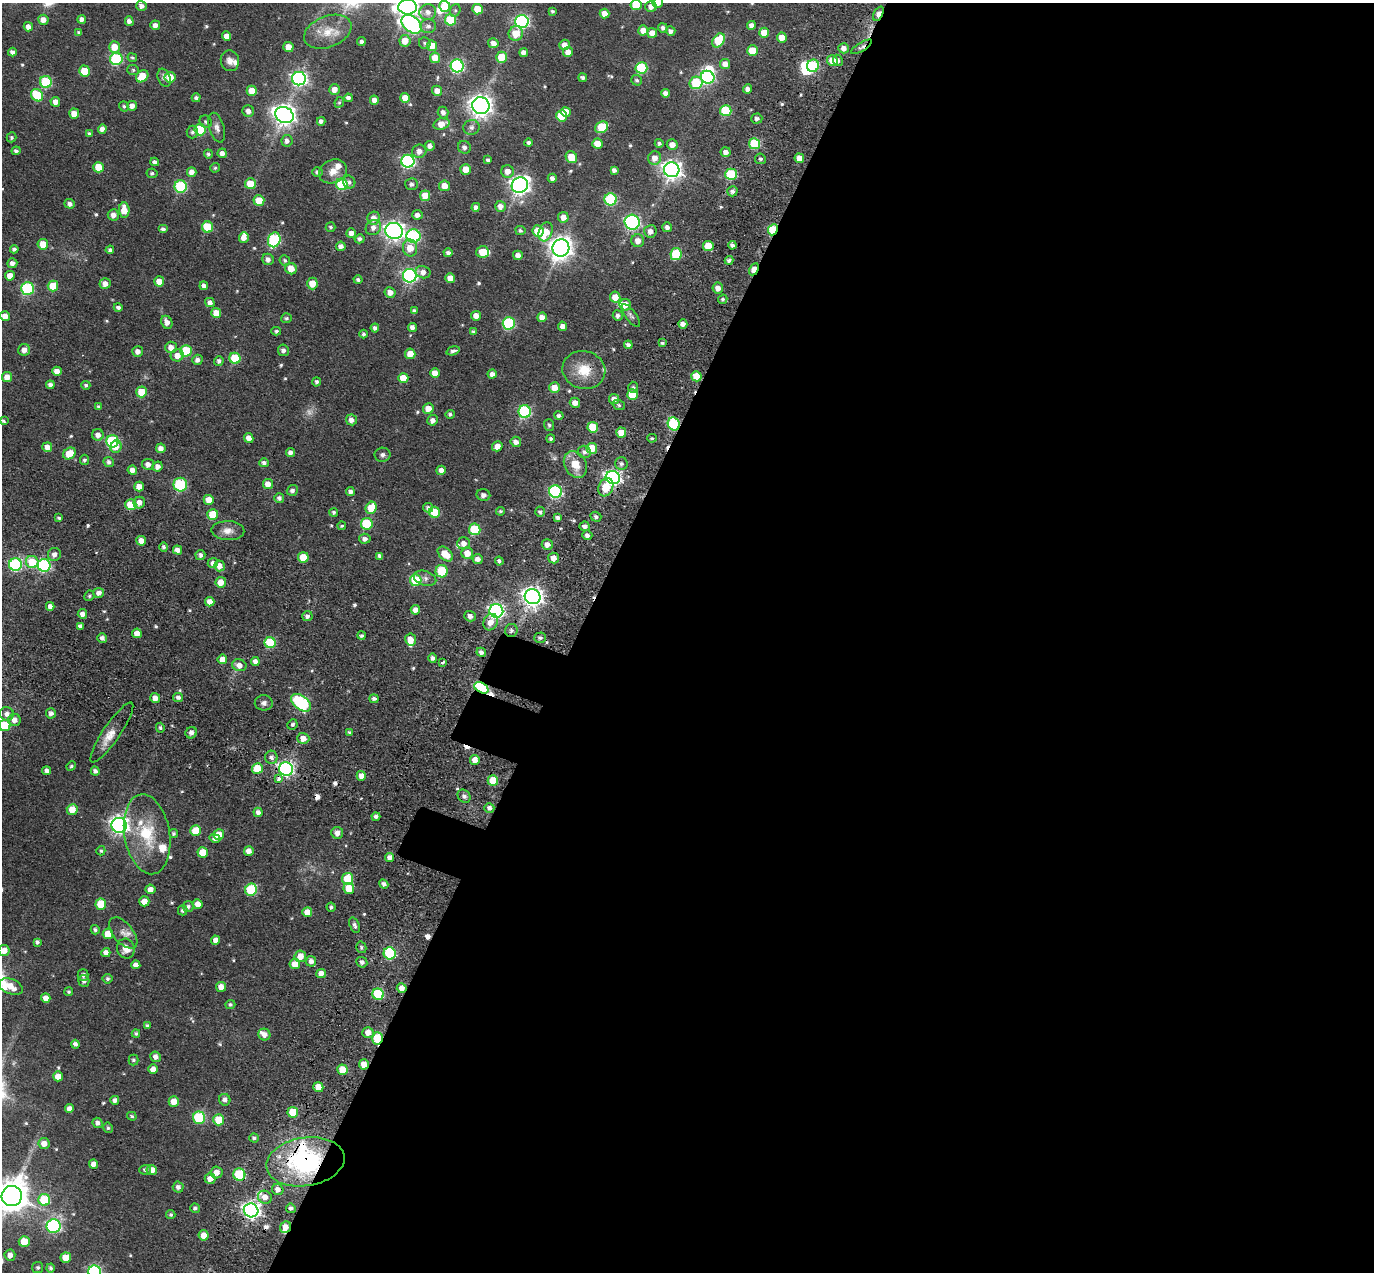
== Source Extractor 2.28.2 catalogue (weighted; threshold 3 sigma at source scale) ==
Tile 12 of 4 x 4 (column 4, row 3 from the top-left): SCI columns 4271-5642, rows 1676-2945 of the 5822 x 5815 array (HDU 1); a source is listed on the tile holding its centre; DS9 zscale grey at full resolution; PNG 1376 x 1274 px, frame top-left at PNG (2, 3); each listed source drawn as its Kron ellipse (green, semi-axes under 4 px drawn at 4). Shown black and unused: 59% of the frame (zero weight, under 3 of 5 exposures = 10% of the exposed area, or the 3 px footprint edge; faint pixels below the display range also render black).
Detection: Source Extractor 2.28.2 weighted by HDU 2 'WHT'; one run over the whole footprint, this tile lists its part. Background 0.0626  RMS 0.0085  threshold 0.0381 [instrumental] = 3 sigma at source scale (4.5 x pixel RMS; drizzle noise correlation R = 1.50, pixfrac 1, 0.05/0.05 arcsec/px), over >= 5 px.
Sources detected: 583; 4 too faint to see at this stretch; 6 inside a brighter object's white glare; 9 cosmic-ray / hot-pixel residue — neither listed nor drawn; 12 inside a brighter listed object's ellipse — not listed separately; of the other 552, all 500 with FLUX_AUTO >= 1.34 (the completeness limit of this list) listed and drawn (52 fainter detections not listed), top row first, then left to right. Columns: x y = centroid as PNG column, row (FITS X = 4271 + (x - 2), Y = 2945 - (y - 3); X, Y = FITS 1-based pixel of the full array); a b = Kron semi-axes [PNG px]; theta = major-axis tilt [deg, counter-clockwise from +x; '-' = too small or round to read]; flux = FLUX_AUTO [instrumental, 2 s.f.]
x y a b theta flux
658 3 5 5 - 7.3
636 5 5 5 - 34
142 6 5 5 - 4.4
445 6 5 5 - 22
408 7 9 7 -2 540
651 7 5 5 - 5.3
477 9 5 5 - 20
455 10 6 5 - 1.6
552 11 3 3 - 1.5
428 12 8 8 - 5
604 14 5 5 - 7.6
878 14 8 4 63 12
82 19 4 4 - 4.8
43 20 5 5 - 7
451 20 5 5 - 44
129 21 5 4 - 4.4
522 21 7 6 - 170
412 24 11 8 -38 210
155 25 5 5 - 4.4
751 25 4 4 - 4.2
428 26 8 7 - 3.6
28 27 4 4 - 5
663 28 5 4 - 3
643 30 5 5 - 7.5
671 31 5 4 - 3.3
79 32 4 4 - 1.8
328 32 25 15 21 18
516 33 7 7 - 15
652 33 5 5 - 8
764 33 5 5 - 14
227 36 4 4 - 6.4
782 37 5 5 - 12
718 40 8 5 51 35
405 41 6 5 - 10
361 42 4 4 - 2.8
425 43 6 5 - 1.6
493 43 5 5 - 6.5
564 45 5 5 - 6.7
432 46 5 5 - 15
114 47 6 5 - 13
288 47 5 5 - 12
861 47 12 4 32 2.7
844 48 5 5 - 5.5
752 51 5 5 - 19
12 52 4 4 - 3.6
524 52 4 4 - 4.8
568 52 5 5 - 6.4
501 57 5 5 - 18
132 58 5 4 - 1.8
435 58 5 5 - 13
116 59 6 6 - 86
832 60 5 5 - 12
838 60 5 5 - 3.4
230 61 10 9 - 5.5
725 64 5 5 - 7.8
457 66 6 6 - 150
813 66 6 6 - 75
641 68 6 6 - 61
133 70 6 5 - 1.6
84 71 5 5 - 20
142 76 7 5 40 19
170 77 5 5 - 13
708 77 7 6 - 120
164 78 9 6 -67 3.7
583 78 4 4 - 2.6
299 79 7 6 - 270
637 80 5 5 - 1.8
46 82 6 6 - 63
696 83 6 6 - 50
334 89 5 5 - 6.1
747 89 4 4 - 3.8
252 91 5 5 - 13
437 91 5 5 - 7.4
666 93 4 4 - 4.1
37 95 6 5 - 38
196 98 4 4 - 2.4
348 98 4 4 - 3.4
405 98 5 5 - 11
374 100 4 4 - 5
55 102 5 5 - 5.1
339 102 5 4 - 1.5
124 106 5 4 - 1.6
132 106 5 5 - 5.4
481 106 9 8 - 620
248 111 6 5 - 4.9
726 111 6 5 - 48
443 112 6 5 - 3.8
566 112 5 4 - 12
74 114 5 5 - 11
284 115 9 8 - 610
561 116 5 5 - 31
757 119 5 5 - 2.9
321 121 4 4 - 3.2
206 122 6 5 - 1.9
441 124 8 5 18 12
471 127 8 7 - 3.4
602 127 7 5 30 31
217 128 15 7 -74 4.7
102 129 5 4 - 4.4
200 130 5 5 - 40
192 132 6 5 - 2.1
89 133 4 4 - 1.9
11 137 5 4 - 1.7
287 141 6 5 - 3.9
529 143 4 4 - 2.3
659 143 4 4 - 1.8
597 144 5 5 - 13
755 144 5 5 - 50
672 145 5 5 - 7.2
430 146 5 5 - 4.2
464 147 6 6 - 3.3
16 151 4 4 - 2.3
419 151 7 6 - 5.4
726 152 5 5 - 5.1
222 153 4 4 - 5.1
208 154 4 4 - 1.8
571 157 6 5 - 15
655 158 7 6 - 7.6
799 158 5 4 - 8.2
760 159 5 5 - 1.8
488 160 4 4 - 2.3
408 161 6 6 - 170
155 162 4 4 - 3.1
98 167 5 5 - 16
215 168 5 5 - 1.5
466 169 5 5 - 11
614 170 4 4 - 3.3
672 170 8 7 - 500
333 171 14 11 26 8.6
507 171 6 6 - 6.8
192 172 5 4 - 6
317 172 5 5 - 2.6
152 173 5 4 - 1.6
731 174 6 5 - 57
552 178 4 4 - 3.6
349 182 7 6 - 2.5
250 184 5 5 - 18
342 184 6 6 - 57
411 184 6 6 - 3.2
520 185 8 7 - 430
181 186 6 6 - 78
444 186 5 5 - 9.8
732 191 5 5 - 3.1
425 196 5 5 - 14
611 199 6 6 - 71
259 201 5 5 - 19
70 204 5 4 - 3.7
500 206 5 5 - 5.8
476 207 4 4 - 3.5
124 210 7 5 -87 13
113 215 5 5 - 6.1
417 215 5 5 - 4.8
563 217 5 5 - 7.4
374 218 6 6 - 7.1
632 222 7 7 - 160
207 227 5 5 - 38
331 227 5 4 - 1.7
667 227 5 4 - 4.1
373 228 8 7 - 5.2
163 229 5 4 - 3.2
773 230 6 4 64 51
394 231 9 8 - 400
520 231 5 4 - 2.3
538 231 6 5 - 21
650 231 6 6 - 5.6
546 232 10 6 70 21
351 233 5 5 - 5.3
414 236 7 6 - 110
244 238 5 5 - 6
360 239 5 4 - 2.9
274 240 7 6 - 93
638 241 6 6 - 7.7
43 244 5 5 - 15
732 245 4 4 - 2.9
341 246 5 5 - 4.3
708 246 5 5 - 15
410 248 8 7 - 12
561 248 9 8 - 700
14 249 4 4 - 2.7
110 250 4 4 - 2.2
482 252 6 6 - 16
448 253 4 4 - 2.9
676 254 6 5 - 51
518 255 5 4 - 5.1
268 259 6 5 - 4
285 260 5 5 - 1.9
729 260 4 3 - 2.5
12 263 5 5 - 4
291 269 6 5 - 12
754 269 6 4 63 15
423 272 7 6 - 4.9
10 276 5 5 - 8.3
410 276 7 6 - 190
450 278 5 5 - 8.3
358 280 4 4 - 2.5
159 281 5 5 - 9.9
312 283 6 5 - 14
105 284 5 5 - 6
53 286 5 5 - 23
204 286 4 4 - 3.4
718 288 5 5 - 6.2
27 289 6 6 - 99
390 292 5 5 - 6.1
615 297 6 5 - 11
723 299 5 4 - 1.6
210 303 5 4 - 4.4
625 305 6 5 - 8.9
118 307 4 4 - 2.4
415 311 4 4 - 2.9
216 313 5 5 - 12
5 316 5 5 - 8.2
476 316 5 4 - 6.3
618 316 5 5 - 2.7
631 316 13 5 -53 2.8
542 317 5 4 - 6.7
286 318 5 5 - 1.8
167 322 7 5 -61 5.3
509 323 6 6 - 94
683 324 5 4 - 5.8
563 326 4 4 - 5.7
412 327 4 4 - 3.9
375 328 4 4 - 3.2
276 331 5 4 - 1.8
473 332 4 3 - 2.2
363 334 4 4 - 1.9
662 343 4 3 - 1.8
628 345 4 4 - 3.1
171 347 6 5 - 6.6
24 350 6 6 - 5.7
283 350 6 5 - 2.9
138 351 5 5 - 4.8
186 351 6 5 - 41
453 351 7 4 16 2.6
410 354 5 5 - 12
177 355 6 6 - 8.5
235 358 5 5 - 36
197 360 5 5 - 3.5
219 361 5 4 - 2.8
584 370 21 19 -15 21
57 371 5 4 - 6.2
435 373 5 5 - 9.3
492 374 4 4 - 4.3
696 376 5 5 - 15
7 377 5 5 - 7.8
403 378 5 5 - 12
317 382 4 4 - 1.9
50 385 4 4 - 3.3
86 385 4 4 - 1.9
633 387 5 5 - 1.8
555 388 5 5 - 12
141 392 5 5 - 20
633 395 5 5 - 21
614 399 5 5 - 5.9
575 403 5 5 - 6
619 405 6 5 - 1.8
99 407 4 4 - 2.2
428 409 5 5 - 11
525 412 6 6 - 100
450 414 5 4 - 1.9
559 415 5 4 - 2.2
351 420 5 5 - 5.4
433 420 5 5 - 4.4
3 421 4 3 - 1.5
674 424 7 6 - 77
549 425 6 5 - 1.6
593 427 5 5 - 23
621 433 5 5 - 14
98 435 6 6 - 5.6
249 438 5 4 - 6.6
652 438 5 3 - 1.5
551 439 4 4 - 2
113 441 6 6 - 83
516 442 5 5 - 5.2
497 446 5 5 - 7.3
47 447 5 5 - 7.2
116 447 6 5 - 6.3
161 448 5 4 - 5.5
592 448 5 5 - 21
290 452 4 4 - 4.1
584 452 6 6 - 3.5
69 453 7 5 36 16
383 455 8 7 - 2.8
84 460 5 4 - 2.3
109 462 5 5 - 2.9
264 463 5 4 - 3
148 464 6 5 - 5.3
575 464 14 10 -60 15
621 464 6 6 - 2.7
158 466 5 4 - 4.7
132 470 5 4 - 6.1
441 470 5 4 - 4.6
613 477 7 6 - 270
268 484 5 5 - 9.2
180 485 7 7 - 63
139 487 5 5 - 8.4
606 487 9 7 68 18
292 490 6 5 - 3.2
350 491 4 4 - 3.4
555 492 6 6 - 130
483 495 7 6 - 4.4
279 498 5 5 - 3
209 500 5 5 - 11
139 502 6 5 - 5.8
131 505 5 5 - 28
371 508 6 5 - 23
428 508 5 4 - 2.8
500 511 4 4 - 1.4
334 512 4 4 - 1.7
435 512 5 5 - 25
540 512 5 4 - 2.1
213 515 5 5 - 27
596 517 5 5 - 2.6
59 518 4 3 - 1.6
558 518 4 4 - 3.3
367 524 6 6 - 45
342 526 4 3 - 1.4
585 526 5 4 - 4.5
475 529 5 5 - 49
228 531 16 9 -2 7.3
587 535 5 4 - 3.3
365 539 6 5 - 3.8
141 541 5 5 - 7.9
464 543 6 6 - 5.5
547 544 5 5 - 5.3
164 547 5 4 - 2
178 550 5 4 - 6.1
467 553 6 5 - 10
54 554 6 6 - 4.7
445 554 9 5 -41 16
200 555 5 5 - 2.8
380 556 4 4 - 3.4
303 557 5 5 - 18
554 558 5 5 - 8.2
478 559 5 5 - 5.4
499 561 4 3 - 1.9
32 562 6 6 - 27
213 563 5 5 - 3.9
15 565 6 6 - 120
44 565 6 6 - 130
220 566 5 5 - 6.6
442 571 6 6 - 40
425 578 11 7 -18 4
416 580 6 5 - 44
221 582 5 5 - 12
99 593 5 5 - 4.8
89 596 5 5 - 1.6
533 597 8 7 - 540
210 602 5 4 - 7.9
50 606 4 4 - 4.3
415 610 4 4 - 5.9
496 611 7 7 - 260
82 614 5 4 - 4.9
307 616 5 5 - 2.9
470 616 6 5 - 4.4
491 622 8 7 - 7.1
80 626 4 4 - 3.7
511 630 6 6 - 2.6
137 633 5 5 - 7.9
361 635 4 4 - 2
102 638 5 4 - 3.5
540 638 6 5 - 2.5
411 639 6 5 - 8.6
270 643 5 5 - 47
481 652 5 4 - 3.5
433 658 5 4 - 3
222 659 5 4 - 8
255 662 4 4 - 4.5
442 663 3 3 - 2.7
239 665 7 6 - 7
481 688 7 5 -28 130
178 697 5 4 - 2.7
155 698 5 5 - 7.8
374 699 4 4 - 2.9
264 703 9 7 2 3.5
301 703 11 7 -37 130
51 713 5 5 - 3.3
7 714 7 7 - 4.8
14 720 6 6 - 6.6
292 724 5 5 - 1.8
5 726 5 5 - 38
160 728 5 4 - 1.7
112 732 36 8 56 12
191 733 6 5 - 4.4
350 733 4 3 - 1.5
303 738 6 5 - 7.1
271 757 6 6 - 3
475 760 5 5 - 7.8
71 766 5 4 - 1.4
257 769 5 5 - 20
286 769 7 6 - 250
47 771 4 4 - 3.3
95 771 5 4 - 3.1
361 776 5 4 - 6.2
278 779 3 3 - 13
493 780 5 5 - 19
464 796 7 6 - 3
489 808 5 5 - 3.2
72 810 5 5 - 14
258 812 4 4 - 4.2
376 817 4 4 - 2.7
119 825 7 7 - 430
195 831 5 5 - 18
173 833 5 4 - 1.3
337 833 6 6 - 5.5
147 834 40 22 -80 44
219 834 5 5 - 11
215 838 5 4 - 3.7
101 851 4 4 - 1.4
249 851 5 5 - 6.5
203 852 5 5 - 17
389 857 4 4 - 4.5
348 879 6 5 - 31
384 884 5 4 - 2.9
150 889 5 4 - 6.3
349 889 5 5 - 17
251 890 6 6 - 61
144 901 5 5 - 9.3
101 904 5 5 - 26
198 904 5 5 - 8.9
188 906 5 5 - 2.4
331 907 4 4 - 2
183 910 5 5 - 2.3
307 912 5 5 - 9.2
354 925 8 4 -69 2.8
95 930 5 4 - 2.1
123 933 18 10 -51 6.8
108 934 5 5 - 14
216 940 4 4 - 4.9
37 942 4 4 - 2.1
361 947 6 5 - 1.8
126 949 10 9 - 9.2
4 951 5 5 - 10
106 953 4 4 - 5.2
390 953 6 6 - 84
300 956 5 5 - 10
311 961 5 5 - 4.6
362 962 6 5 - 3
295 964 5 5 - 11
136 965 4 4 - 4.3
321 973 5 4 - 6.5
83 975 6 5 - 3.2
107 979 5 5 - 1.9
84 981 6 5 - 3.2
11 987 12 7 -22 13
221 987 5 5 - 8.2
402 988 5 4 - 5.7
69 992 4 4 - 1.5
378 994 6 5 - 52
46 998 5 4 - 7.7
230 1005 5 4 - 1.8
147 1026 4 3 - 1.9
368 1032 5 5 - 8
136 1034 4 4 - 1.8
264 1035 6 6 - 5.7
377 1038 6 5 - 42
75 1044 4 4 - 3.4
156 1057 5 5 - 4.8
133 1060 5 5 - 1.7
364 1064 5 5 - 9.2
153 1069 5 4 - 6.2
343 1070 5 5 - 17
58 1076 5 5 - 9.6
318 1087 5 5 - 13
115 1100 4 4 - 3.3
225 1100 6 5 - 4
174 1102 5 5 - 10
69 1109 4 4 - 4.7
293 1112 5 5 - 24
132 1116 5 4 - 1.4
199 1118 6 6 - 72
219 1120 5 5 - 20
98 1123 5 5 - 3.8
108 1128 5 4 - 1.6
254 1138 4 4 - 2.2
44 1143 6 5 - 7.7
305 1162 39 24 9 120
93 1164 4 4 - 5.2
145 1170 6 5 - 2.5
152 1170 5 5 - 9.6
216 1172 6 6 - 6.3
239 1175 6 6 - 46
210 1179 5 5 - 8
178 1187 5 5 - 3.3
278 1190 6 5 - 5.3
12 1196 10 10 - 2000
265 1197 7 6 - 6.9
44 1200 6 6 - 41
195 1208 5 4 - 2.4
291 1208 5 4 - 2.8
251 1210 7 7 - 370
171 1215 4 4 - 1.5
54 1226 7 7 - 180
285 1227 6 5 - 8.1
204 1235 5 5 - 8
24 1242 5 5 - 21
10 1255 5 5 - 5.7
66 1258 5 5 - 17
38 1268 5 5 - 1.9
50 1268 4 4 - 2.2
95 1272 6 6 - 130
Overlapping masked pixels (flux is a lower limit): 17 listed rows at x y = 878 14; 861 47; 773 230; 754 269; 584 370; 674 424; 511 630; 481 688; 286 769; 278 779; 402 988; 377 1038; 364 1064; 305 1162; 239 1175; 251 1210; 285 1227
Isophote crosses this tile's border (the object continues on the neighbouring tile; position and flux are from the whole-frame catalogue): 8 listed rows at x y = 658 3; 636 5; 445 6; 408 7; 5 726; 4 951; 12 1196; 95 1272